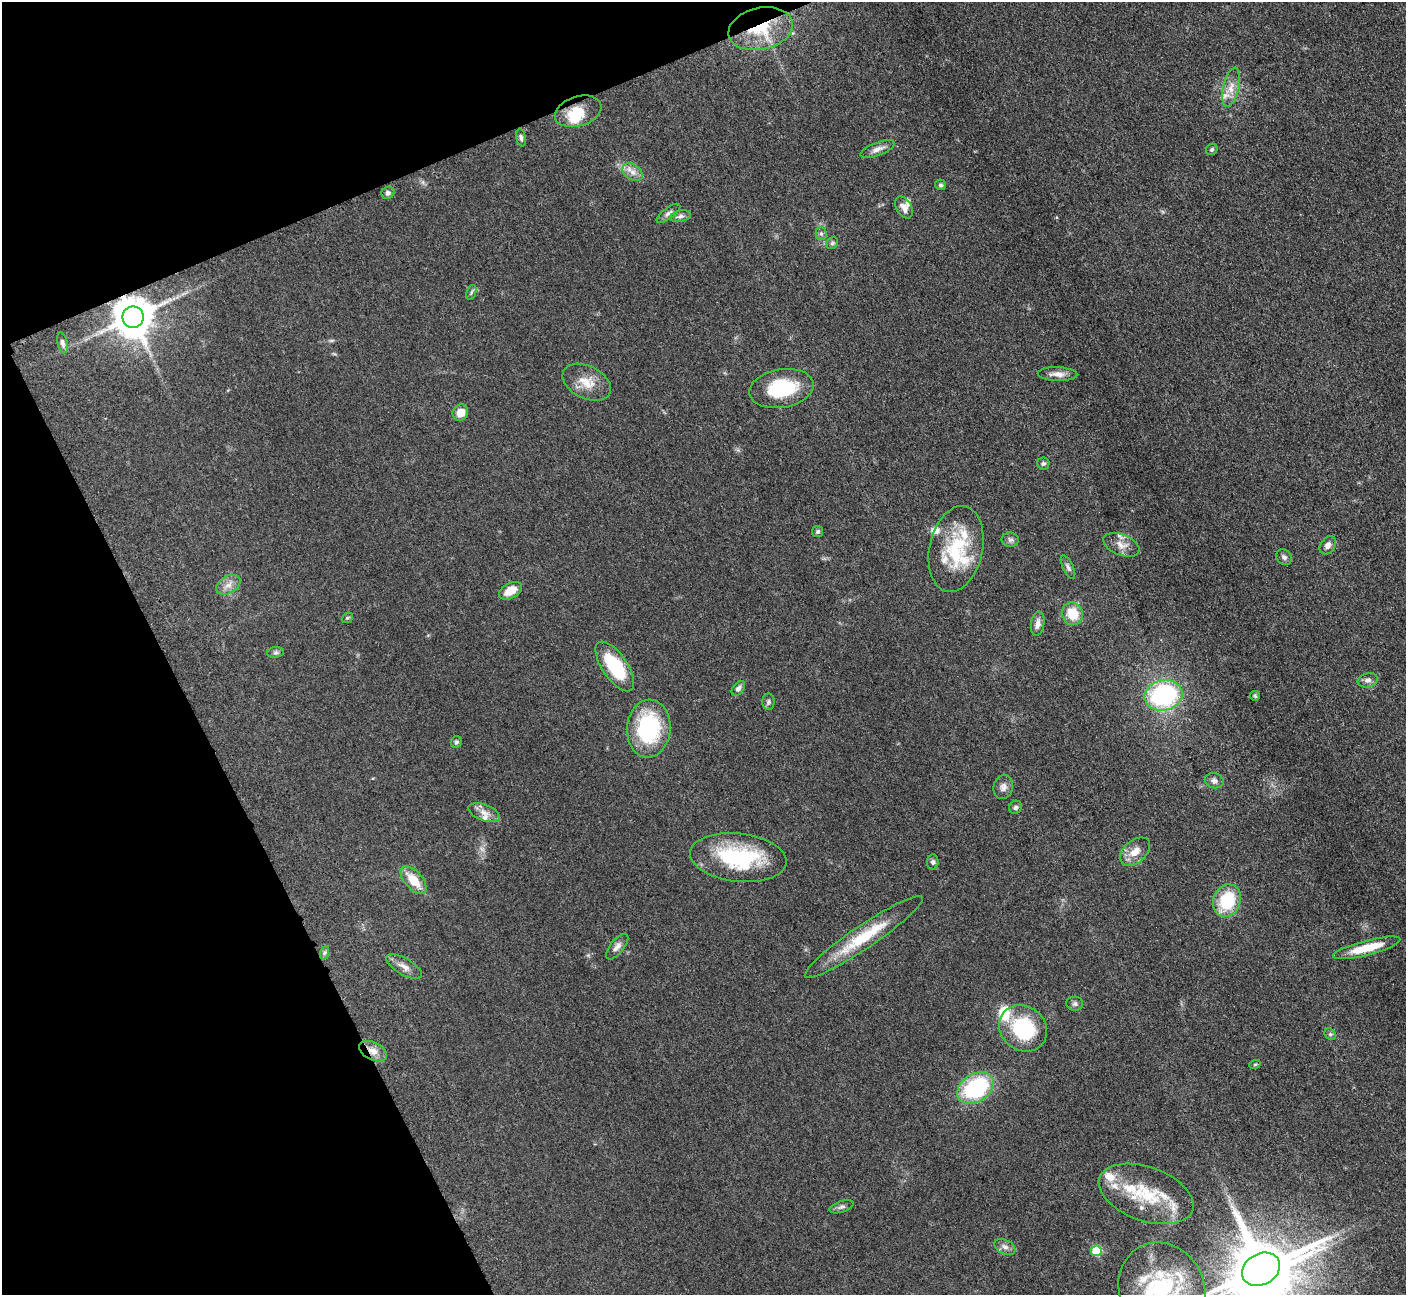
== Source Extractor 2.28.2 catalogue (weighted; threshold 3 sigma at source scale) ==
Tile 5 of 4 x 4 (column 1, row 2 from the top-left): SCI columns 20-1423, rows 2885-4177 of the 5700 x 5663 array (HDU 1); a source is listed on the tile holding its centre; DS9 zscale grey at full resolution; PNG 1408 x 1297 px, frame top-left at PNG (2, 2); each listed source drawn as its Kron ellipse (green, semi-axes under 4 px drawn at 4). Shown black and unused: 21% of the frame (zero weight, under 3 of 5 exposures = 4% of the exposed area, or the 3 px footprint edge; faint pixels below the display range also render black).
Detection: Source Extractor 2.28.2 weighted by HDU 2 'WHT'; one run over the whole footprint, this tile lists its part. Background 0.0529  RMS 0.0056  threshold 0.0253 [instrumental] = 3 sigma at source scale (4.5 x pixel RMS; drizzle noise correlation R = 1.50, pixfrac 1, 0.05/0.05 arcsec/px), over >= 5 px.
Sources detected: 85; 2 inside a brighter object's white glare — neither listed nor drawn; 14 inside a brighter listed object's ellipse — not listed separately; the other 69 listed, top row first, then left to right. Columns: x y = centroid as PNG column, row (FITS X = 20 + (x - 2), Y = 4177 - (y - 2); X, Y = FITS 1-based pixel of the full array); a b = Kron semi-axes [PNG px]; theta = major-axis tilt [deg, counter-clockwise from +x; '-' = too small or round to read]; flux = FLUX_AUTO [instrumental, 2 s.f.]
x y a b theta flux
761 29 33 21 12 29
1231 87 20 8 77 6.2
578 111 24 14 17 15
521 137 9 4 -80 1.4
878 149 18 6 21 3.4
1212 149 6 5 - 1
633 172 11 7 -35 3.5
941 185 5 5 - 1
388 193 7 6 - 1.5
904 207 12 7 -59 3.5
668 213 14 5 37 2
681 216 10 5 13 1.8
821 233 6 5 - 1.2
832 243 6 5 - 1.1
471 292 8 4 70 1.1
133 317 11 10 - 1800
62 343 10 5 -77 1.8
1058 374 20 7 -2 4.1
587 382 26 16 -26 11
781 388 32 19 10 33
460 413 8 7 - 7
1043 464 6 6 - 1.3
818 532 5 5 - 0.94
1010 540 8 7 - 1.7
1121 545 19 10 -22 5.3
1328 545 10 7 55 3
956 549 43 26 78 36
1284 557 8 7 - 1.9
1068 567 13 5 -64 1.6
228 585 13 8 31 4.3
510 591 12 7 29 8.6
1072 614 11 10 - 13
347 618 6 4 42 0.8
1038 624 12 6 81 3.4
276 652 8 5 6 1.3
615 667 29 12 -56 30
1368 680 10 7 13 2.3
738 688 8 5 51 2.1
1163 695 19 15 12 72
1255 696 5 5 - 0.83
768 702 8 6 90 1.4
649 729 29 22 85 53
456 742 6 5 - 1.1
1214 781 9 7 -16 2.1
1003 787 12 9 77 3.1
1015 807 7 6 - 1.3
484 813 16 8 -21 4.4
1135 852 17 11 41 7.2
738 858 48 24 -6 51
933 862 7 5 -90 1.3
414 880 17 9 -49 12
1227 901 16 13 68 26
864 937 71 11 34 26
617 947 15 7 50 3
1367 948 35 7 15 15
324 953 7 4 71 1.1
404 966 20 8 -31 4.2
1075 1004 8 7 - 1.6
1023 1028 25 22 -38 39
1330 1034 6 5 - 1.1
373 1051 15 9 -25 5.3
1255 1064 6 3 19 0.58
975 1088 20 14 33 57
1146 1194 49 27 -19 35
842 1207 12 5 18 1.7
1005 1247 11 7 -28 2.6
1096 1251 5 5 - 29
1261 1269 20 15 30 4400
1162 1288 47 42 -60 81
Overlapping masked pixels (flux is a lower limit): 3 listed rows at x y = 761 29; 133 317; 373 1051
Isophote crosses this tile's border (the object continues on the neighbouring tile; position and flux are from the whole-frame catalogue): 2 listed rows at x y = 1261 1269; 1162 1288